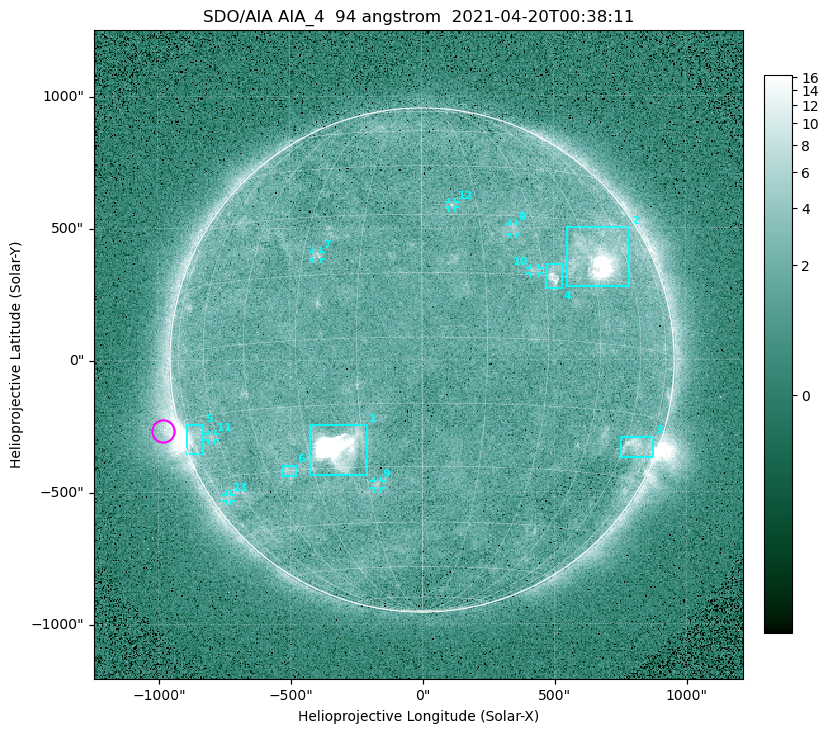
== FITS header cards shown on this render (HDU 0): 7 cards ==
TELESCOP= 'SDO/AIA '
INSTRUME= 'AIA_4   '
WAVELNTH=                   94
WAVEUNIT= 'angstrom'
DATE-OBS= '2021-04-20T00:38:11.12'
CTYPE1  = 'HPLN-TAN'
CTYPE2  = 'HPLT-TAN'

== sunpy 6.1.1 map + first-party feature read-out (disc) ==
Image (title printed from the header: SDO/AIA AIA_4  94 angstrom  2021-04-20T00:38:11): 512 x 512 px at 4.8 arcsec/px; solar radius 955 arcsec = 199 px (full disc in frame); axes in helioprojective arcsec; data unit not stated in the header (colour bar unlabelled)
Orientation: roll -0.138 deg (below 1 deg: not rotated)
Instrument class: DISC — disc imager (sunpy class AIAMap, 94 A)
Bright regions (active regions / flare kernels): reference = the median radial profile (limb darkening/brightening removed); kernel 5 px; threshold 5 sigma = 2.39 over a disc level ~1.72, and >= 1.15x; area >= 9 px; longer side >= 5 px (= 24 arcsec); searched inside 0.97 R_sun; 13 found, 13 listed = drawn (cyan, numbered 1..; 7 of them under ~33 arcsec drawn as corner ticks so the feature stays visible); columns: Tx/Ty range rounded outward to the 10 arcsec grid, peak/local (2 s.f.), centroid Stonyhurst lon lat
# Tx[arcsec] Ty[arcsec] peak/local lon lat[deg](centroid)
1 -430..-210 -440..-240 328 -22 -25
2 550..790 280..500 29 +48 +20
3 750..880 -370..-290 4.6 +66 -22
4 470..530 270..360 5.7 +33 +15
5 -900..-830 -360..-240 7.2 -72 -19
6 -530..-480 -440..-400 3.1 -38 -30
7 -410..-380 380..410 3.2 -26 +20
8 330..360 470..520 2.8 +24 +27
9 -180..-160 -490..-450 3.1 -12 -34
10 410..450 330..350 2.7 +27 +16
11 -810..-780 -300..-280 2.7 -63 -20
12 100..130 580..600 2.8 +8 +33
13 -750..-720 -540..-510 2.3 -70 -35
Off-limb structures (1.02-1.3 R_sun): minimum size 50 px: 6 found; the strongest spans PA ~90..115 deg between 1.02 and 1.21 R_sun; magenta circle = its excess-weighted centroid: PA ~105 deg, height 1.06 R_sun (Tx ~-980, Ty ~-270 arcsec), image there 4.8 x the reference